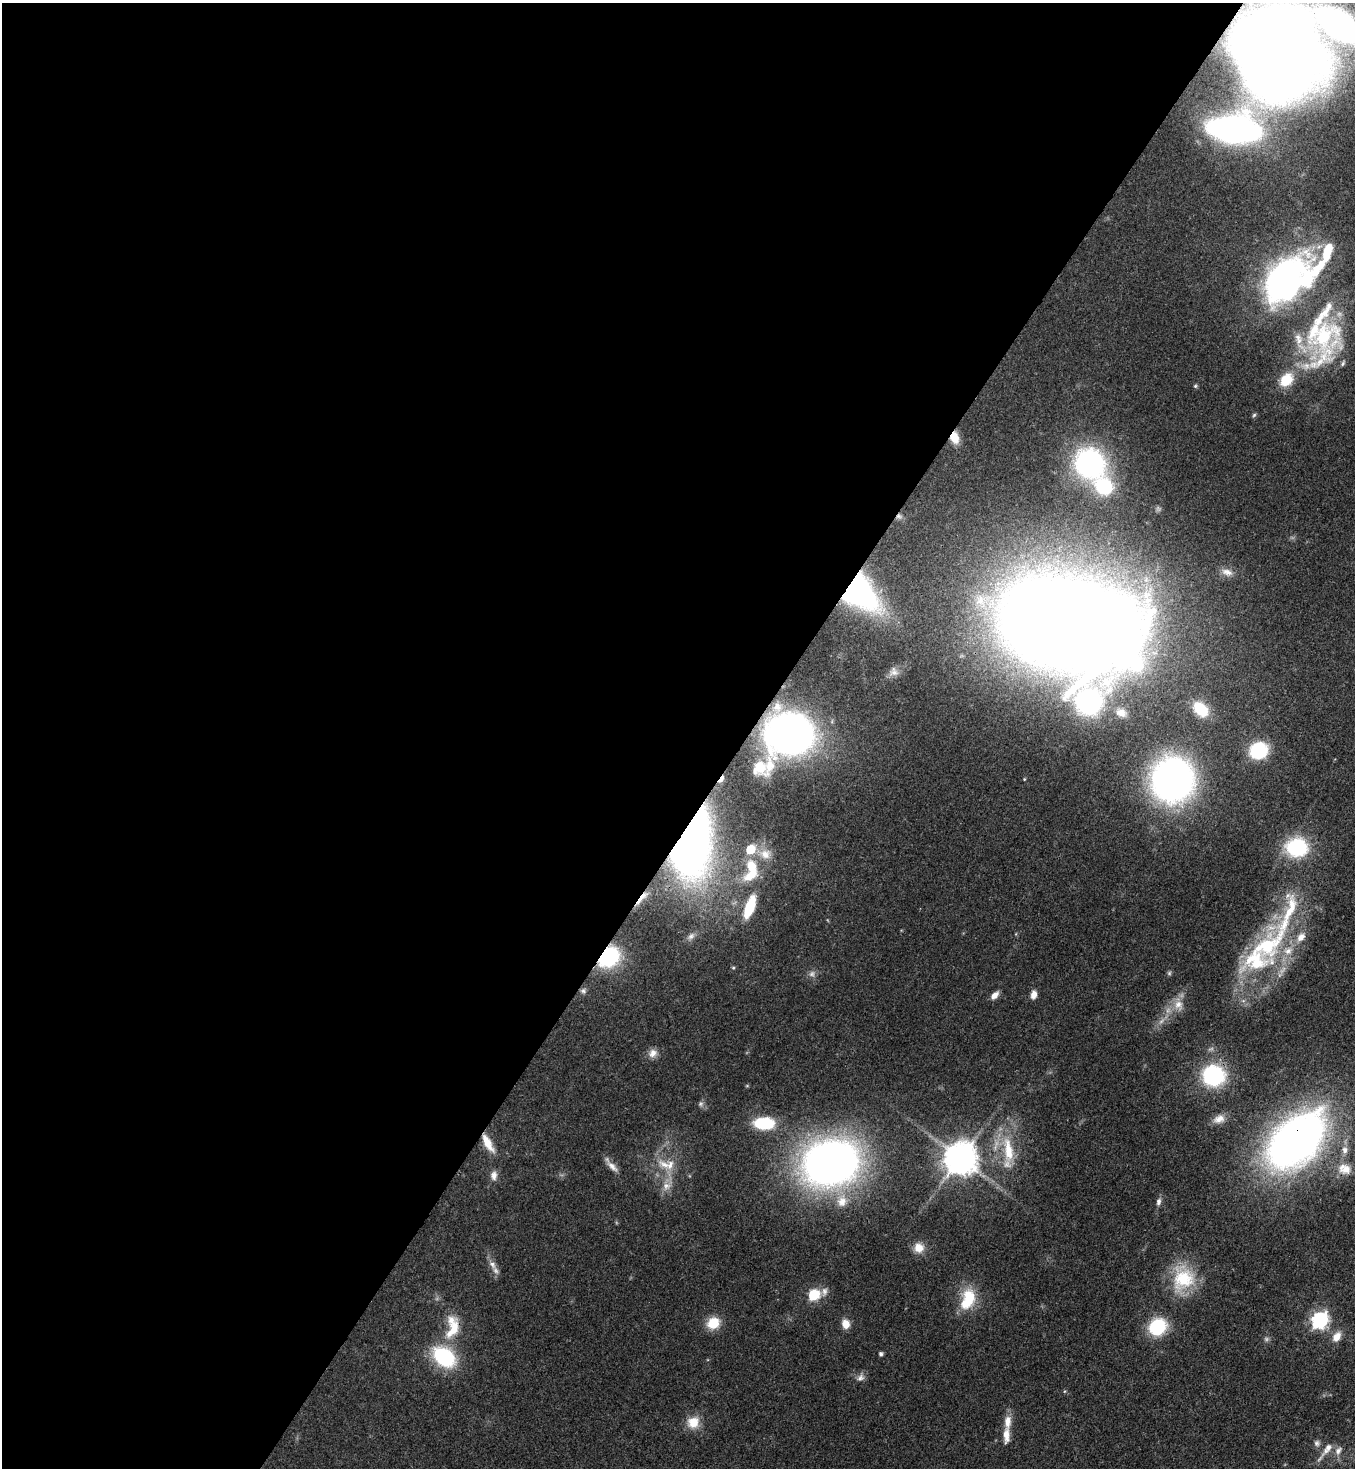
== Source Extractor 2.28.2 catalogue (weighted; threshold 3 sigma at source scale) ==
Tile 5 of 4 x 4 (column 1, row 2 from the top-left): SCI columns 364-1716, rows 2990-4455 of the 6000 x 5978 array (HDU 1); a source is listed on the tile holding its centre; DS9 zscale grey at full resolution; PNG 1357 x 1470 px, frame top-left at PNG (2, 3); no overlay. Shown black and unused: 55% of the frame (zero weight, under 3 of 4 exposures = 7% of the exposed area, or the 3 px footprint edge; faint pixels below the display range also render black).
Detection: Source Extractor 2.28.2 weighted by HDU 2 'WHT'; one run over the whole footprint, this tile lists its part. Background 0.0729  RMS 0.004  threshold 0.018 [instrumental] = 3 sigma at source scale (4.5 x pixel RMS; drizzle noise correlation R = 1.50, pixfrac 1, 0.05/0.05 arcsec/px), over >= 5 px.
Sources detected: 100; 5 too faint to see at this stretch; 2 inside a brighter object's white glare — not listed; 17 inside a brighter listed object's ellipse — not listed separately; the other 76 listed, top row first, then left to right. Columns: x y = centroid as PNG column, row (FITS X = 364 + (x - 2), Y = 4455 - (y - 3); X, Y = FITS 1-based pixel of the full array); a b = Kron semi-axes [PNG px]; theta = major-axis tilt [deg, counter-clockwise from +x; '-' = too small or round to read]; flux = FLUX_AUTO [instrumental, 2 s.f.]
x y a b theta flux
1340 25 32 15 -36 200
1280 53 58 53 -66 1000
1233 130 30 14 -5 270
1323 258 67 15 61 25
1284 279 40 24 56 190
1323 336 72 42 82 71
1195 386 5 4 - 0.61
1254 415 6 5 - 0.66
954 437 12 8 -75 7.1
1090 464 34 31 -47 80
899 516 8 6 -2 1.1
1227 572 16 9 -19 3
858 591 34 23 -43 120
1054 619 75 64 1 1100
894 672 12 12 - 2.3
1089 702 91 51 67 130
1201 709 16 11 -45 14
790 734 30 26 -2 280
1259 750 14 13 - 31
761 767 23 16 14 17
721 779 9 4 55 4.7
1024 779 4 4 - 0.36
1173 780 29 28 - 220
690 840 53 27 86 350
750 849 6 5 - 16
765 854 16 14 -12 5.3
751 867 19 12 -69 11
642 898 26 5 50 3.2
750 907 22 9 70 19
1288 914 118 22 69 55
691 936 11 7 47 1.8
608 957 17 14 43 50
733 968 5 4 - 0.52
1169 973 6 6 - 0.72
812 974 10 9 - 1.9
583 991 8 7 - 1.3
994 995 10 6 44 2.9
1034 995 9 6 80 2.8
1178 1005 18 13 -79 5.5
653 1053 12 11 - 3.2
1213 1075 21 19 -4 43
747 1086 6 4 0 0.41
1219 1119 17 11 22 4.2
764 1123 19 11 -1 23
1296 1140 49 30 45 320
488 1143 23 8 -60 7.2
1008 1150 42 14 -81 17
1345 1150 11 8 87 2.6
960 1158 10 10 - 960
831 1163 41 33 14 330
664 1164 25 12 -28 8
612 1166 20 8 -44 3.2
1344 1169 19 14 -17 6.3
494 1175 13 9 83 2.8
667 1186 17 11 42 4.5
842 1201 20 16 -88 7.9
1158 1202 10 6 79 1.6
919 1248 13 13 - 5
493 1265 12 8 -59 2.6
1183 1278 36 28 82 23
814 1295 8 6 20 42
969 1297 25 19 -70 14
1319 1320 8 7 - 130
713 1323 15 13 34 8.9
846 1324 10 8 -81 4.6
1157 1327 18 16 38 23
453 1329 33 14 65 11
1336 1337 14 9 56 4.4
881 1354 5 4 - 0.92
444 1357 21 15 -38 40
860 1378 11 9 37 2.2
693 1422 16 15 - 7.3
1008 1422 18 9 85 4.8
1317 1443 9 8 - 1.5
1328 1447 13 9 63 3.3
1338 1451 12 8 55 2.7
Overlapping masked pixels (flux is a lower limit): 12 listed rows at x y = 1280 53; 954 437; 899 516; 858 591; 790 734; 721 779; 690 840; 642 898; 608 957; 1213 1075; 1296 1140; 488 1143
Isophote crosses this tile's border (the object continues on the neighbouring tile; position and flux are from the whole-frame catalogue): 1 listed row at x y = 1340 25